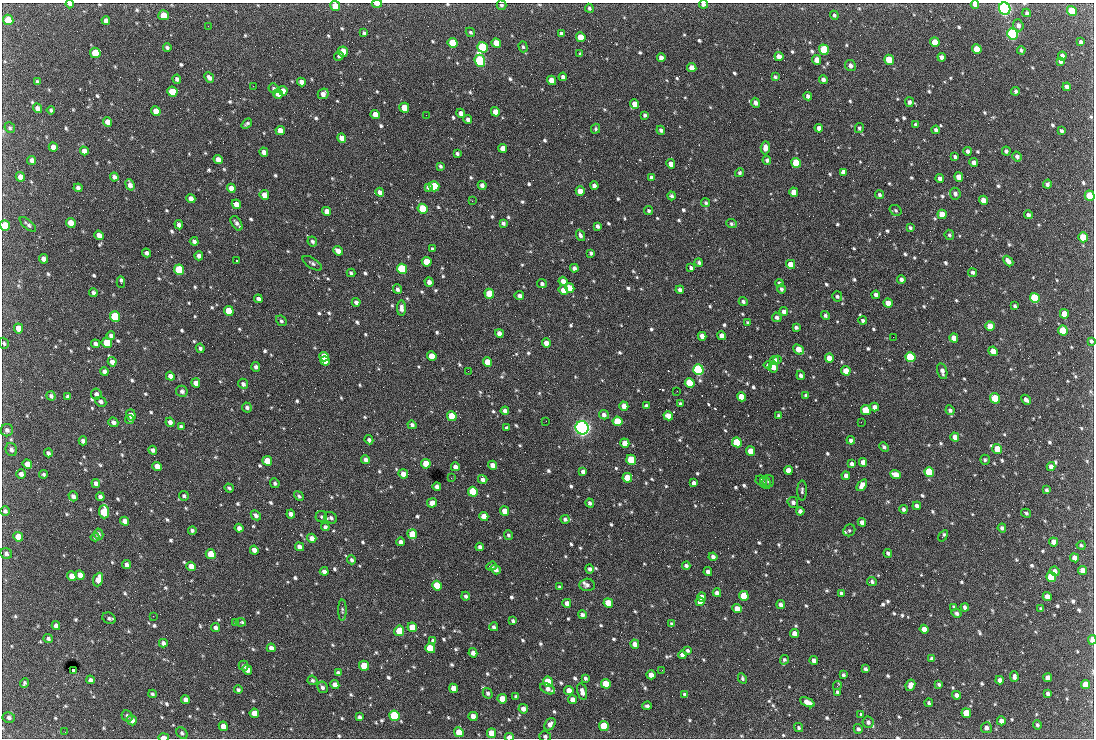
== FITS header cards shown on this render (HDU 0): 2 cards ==
NAXIS1  =                 1092 /fastest changing axis
NAXIS2  =                  736 /next to fastest changing axis

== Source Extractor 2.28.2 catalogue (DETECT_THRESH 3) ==
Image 1092 x 736 px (HDU 0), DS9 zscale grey, 1 PNG px = 1 image px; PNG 1096 x 740 px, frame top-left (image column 1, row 736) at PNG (2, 3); each listed source drawn as its Kron ellipse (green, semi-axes under 4 px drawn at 4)
Background 1950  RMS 41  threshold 122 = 3 sigma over >= 5 px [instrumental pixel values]
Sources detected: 889; of the 889, the 500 brightest by FLUX_AUTO listed and drawn (389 fainter detections omitted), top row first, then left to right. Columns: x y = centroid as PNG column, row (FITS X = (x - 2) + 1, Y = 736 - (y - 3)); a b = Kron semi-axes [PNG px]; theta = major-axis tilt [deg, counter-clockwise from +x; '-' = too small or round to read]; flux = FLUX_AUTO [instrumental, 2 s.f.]
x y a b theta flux
70 4 4 3 - 7.3e+03
377 4 5 3 - 1.8e+04
703 4 4 3 - 9.7e+03
975 4 4 4 - 1.2e+04
501 5 5 4 - 5.4e+03
335 6 5 4 - 5.6e+04
589 8 4 3 - 5.2e+03
1005 9 6 5 - 1.0e+06
1072 11 5 4 - 1.5e+05
1027 13 4 4 - 5.7e+03
164 15 5 5 - 4.7e+04
834 15 4 4 - 5.8e+03
8 20 5 5 - 7.4e+04
106 20 4 4 - 1.1e+04
1018 25 6 5 - 1.0e+04
208 26 2 2 - 4.9e+03
470 32 5 4 - 4.9e+03
364 33 4 3 - 4.9e+03
561 34 4 4 - 9.1e+03
1012 34 5 5 - 7.1e+05
581 37 5 4 - 5.7e+04
935 42 5 4 - 5.5e+04
1081 42 3 3 - 6.0e+03
453 43 5 5 - 1.6e+05
496 43 5 4 - 3.7e+04
167 47 4 3 - 6.2e+03
482 47 5 5 - 2.7e+05
523 47 5 4 - 5.1e+03
977 49 5 4 - 5.6e+04
824 50 5 5 - 2.0e+05
1021 50 4 3 - 5.7e+03
343 52 5 5 - 4.5e+04
95 53 5 5 - 7.7e+04
580 54 3 3 - 5.0e+03
339 56 5 4 - 5.3e+03
779 56 5 4 - 2.0e+04
1062 56 4 4 - 1.1e+04
942 57 4 4 - 1.0e+04
661 58 4 4 - 1.6e+04
817 60 5 4 - 2.6e+04
889 60 5 4 - 9.0e+04
480 61 6 5 - 5.4e+05
1061 61 4 4 - 9.1e+03
850 65 5 5 - 1.1e+04
692 68 5 4 - 3.0e+04
563 77 4 4 - 8.5e+03
775 77 4 3 - 4.9e+03
209 78 6 4 -49 1.1e+04
177 79 4 4 - 8.4e+03
823 79 4 4 - 1.0e+04
552 80 5 4 - 4.1e+04
37 82 4 3 - 4.8e+03
301 82 4 4 - 1.1e+04
253 86 2 2 - 1.9e+04
1067 87 4 4 - 1.1e+04
274 88 5 4 - 5.4e+03
283 91 5 4 - 1.9e+04
1015 91 4 3 - 5.0e+03
172 92 5 5 - 6.1e+04
278 94 5 4 - 1.3e+04
323 94 6 5 - 1.4e+04
808 96 4 4 - 9.0e+03
909 102 5 4 - 9.0e+03
755 103 5 4 - 9.7e+03
635 104 5 4 - 3.0e+04
37 108 5 4 - 1.5e+04
404 108 5 5 - 4.9e+04
51 110 4 3 - 5.4e+03
156 111 5 4 - 3.9e+04
495 112 5 4 - 3.3e+04
461 113 4 4 - 1.2e+04
375 114 5 4 - 2.6e+04
426 115 2 2 - 6.0e+03
645 115 4 3 - 5.8e+03
468 119 4 4 - 1.1e+04
108 122 5 4 - 2.1e+04
247 124 6 3 39 5.4e+03
916 125 4 3 - 6.0e+03
10 128 5 5 - 5.4e+03
819 128 4 4 - 1.5e+04
859 128 5 4 - 5.2e+03
595 129 5 4 - 5.1e+03
661 130 4 4 - 7.3e+03
936 130 4 4 - 8.5e+03
280 131 5 4 - 2.6e+04
1062 131 4 3 - 5.0e+03
342 138 5 4 - 2.2e+04
53 147 4 4 - 1.5e+04
503 148 4 4 - 2.7e+04
765 148 6 4 86 1.6e+04
84 151 4 4 - 1.6e+04
968 151 4 4 - 9.5e+03
1006 151 4 4 - 7.1e+03
264 152 4 4 - 1.3e+04
457 154 4 3 - 5.9e+03
1017 156 5 4 - 7.9e+03
955 157 4 3 - 6.0e+03
32 160 5 4 - 1.2e+04
218 160 5 4 - 2.0e+04
767 160 4 4 - 7.4e+03
796 163 5 4 - 1.4e+05
974 163 4 4 - 1.4e+04
671 164 4 4 - 1.7e+04
440 166 4 3 - 5.2e+03
843 172 4 4 - 1.3e+04
740 173 4 4 - 5.3e+03
20 177 5 4 - 2.0e+04
114 177 4 4 - 1.0e+04
651 177 4 3 - 7.5e+03
959 177 5 4 - 2.4e+04
940 179 4 4 - 1.1e+04
1047 184 4 4 - 7.1e+03
130 185 6 4 -69 1.2e+04
482 185 4 4 - 1.0e+04
434 186 5 5 - 1.5e+05
594 186 4 4 - 1.0e+04
428 187 4 4 - 1.1e+04
78 188 4 3 - 7.9e+03
231 188 4 4 - 1.7e+04
580 191 5 4 - 3.2e+04
380 192 4 4 - 1.2e+04
794 192 5 4 - 3.2e+04
955 194 6 5 - 8.8e+03
264 195 5 4 - 1.8e+04
879 195 4 4 - 6.2e+03
672 196 4 3 - 6.1e+03
1090 196 5 4 - 9.9e+04
191 199 5 4 - 1.7e+04
983 200 5 4 - 2.6e+04
472 201 3 2 - 8.4e+03
706 203 4 4 - 5.3e+03
236 204 5 4 - 2.2e+04
423 209 5 4 - 1.4e+05
895 210 6 5 - 4.8e+03
327 211 5 4 - 2.3e+04
648 211 5 4 - 5.3e+03
942 214 5 4 - 5.4e+04
1028 215 4 3 - 8.0e+03
71 223 5 4 - 3.2e+04
237 223 8 5 -57 1.1e+04
503 223 4 3 - 6.2e+03
28 224 10 4 -42 7.1e+03
731 224 5 4 - 5.3e+03
5 225 5 5 - 9.8e+04
179 225 4 4 - 9.3e+03
598 226 4 3 - 7.5e+03
910 228 4 4 - 5.2e+03
99 235 5 4 - 1.9e+04
580 235 6 4 -70 8.4e+03
949 235 5 4 - 5.1e+03
1083 237 5 4 - 7.6e+04
194 241 4 3 - 8.4e+03
312 242 5 4 - 5.4e+03
432 249 4 3 - 6.0e+03
338 251 5 4 - 2.1e+04
147 253 4 4 - 9.0e+03
591 253 4 3 - 5.6e+03
199 256 4 4 - 1.2e+04
44 259 5 4 - 1.6e+04
236 261 3 2 - 1.1e+05
1008 261 6 4 -47 1.5e+04
427 262 5 4 - 5.4e+04
699 262 4 4 - 6.1e+03
312 263 11 5 -33 7.4e+03
791 264 5 4 - 4.0e+04
574 268 4 4 - 9.6e+03
691 268 4 3 - 7.4e+03
402 269 5 5 - 2.5e+05
179 270 5 5 - 2.0e+05
973 272 4 4 - 6.4e+03
351 273 4 3 - 5.2e+03
901 279 4 4 - 9.6e+03
563 281 4 4 - 1.6e+04
121 282 6 3 -86 1.4e+04
429 282 5 4 - 1.2e+04
779 283 4 3 - 6.0e+03
542 284 5 4 - 6.1e+03
570 288 5 4 - 2.8e+04
397 289 5 4 - 7.5e+03
781 289 5 4 - 6.6e+03
563 290 4 4 - 2.5e+04
680 290 4 4 - 8.8e+03
93 293 4 4 - 8.0e+03
489 294 5 4 - 8.2e+04
876 295 4 4 - 1.1e+04
519 296 5 4 - 9.0e+03
837 296 5 5 - 5.4e+03
1035 298 5 5 - 2.5e+05
258 299 4 4 - 1.1e+04
356 302 4 3 - 8.5e+03
743 302 4 4 - 7.0e+03
888 303 5 4 - 2.6e+04
1015 306 4 3 - 5.4e+03
401 308 7 4 89 1.3e+04
229 311 5 4 - 8.5e+04
784 311 4 4 - 1.1e+04
1064 314 5 4 - 4.2e+04
825 316 4 4 - 6.5e+03
115 317 5 5 - 3.0e+05
777 317 5 4 - 8.0e+03
863 320 4 3 - 6.6e+03
281 321 6 4 -42 5.1e+03
748 323 4 3 - 4.8e+03
990 326 5 4 - 3.4e+04
796 327 4 3 - 5.9e+03
18 328 5 4 - 2.6e+04
1063 330 5 5 - 9.1e+04
499 333 4 4 - 1.7e+04
111 336 4 4 - 8.5e+03
702 336 4 4 - 1.6e+04
721 336 4 4 - 1.5e+04
893 337 2 2 - 1.4e+04
954 338 4 4 - 2.3e+04
1091 341 4 3 - 5.2e+03
4 343 6 5 - 5.0e+03
107 343 5 5 - 1.1e+05
546 343 4 4 - 1.9e+04
95 344 4 4 - 9.5e+03
200 348 5 4 - 5.9e+03
799 349 6 4 -40 3.4e+04
993 351 5 4 - 3.5e+04
432 356 5 4 - 3.7e+04
324 357 5 4 - 6.5e+04
910 357 5 5 - 2.6e+05
829 358 4 4 - 2.3e+04
778 359 3 2 - 1.3e+04
775 360 4 3 - 1.5e+04
325 361 5 4 - 7.0e+04
112 362 4 4 - 1.4e+04
487 362 5 4 - 4.4e+04
768 365 4 4 - 5.9e+03
256 367 5 4 - 6.8e+03
773 367 6 4 -78 2.6e+04
698 370 5 5 - 6.0e+05
468 371 2 2 - 5.9e+03
846 371 5 4 - 3.3e+04
942 371 8 5 -76 1.2e+04
104 372 4 4 - 9.9e+03
801 375 5 4 - 7.7e+03
170 376 5 4 - 1.6e+04
196 383 4 4 - 1.9e+04
690 383 5 4 - 1.6e+05
243 384 5 4 - 8.1e+03
182 391 6 5 - 8.6e+03
677 391 2 2 - 6.0e+03
96 394 5 5 - 9.6e+03
51 396 5 4 - 6.5e+03
68 396 4 3 - 7.1e+03
806 396 4 4 - 1.0e+04
741 397 5 4 - 3.7e+04
995 398 5 5 - 9.6e+04
1026 400 5 4 - 1.1e+04
101 402 6 5 - 9.0e+03
680 404 4 3 - 5.4e+03
624 406 4 4 - 2.3e+04
646 406 4 3 - 7.1e+03
247 407 5 4 - 7.3e+03
874 407 4 4 - 1.2e+04
866 410 5 4 - 9.3e+04
950 410 5 4 - 7.1e+03
505 411 4 4 - 1.1e+04
131 415 6 4 -72 1.3e+04
604 415 5 4 - 8.9e+03
452 416 5 4 - 1.2e+05
668 416 5 4 - 3.2e+04
779 416 4 4 - 9.5e+03
130 419 4 4 - 5.3e+03
546 421 2 2 - 6.5e+03
617 421 5 4 - 1.1e+05
113 422 5 4 - 1.0e+04
170 422 5 4 - 1.1e+04
861 422 2 2 - 7.3e+03
412 425 4 4 - 7.1e+03
181 427 4 4 - 7.2e+03
507 428 4 3 - 7.6e+03
582 428 7 6 - 1.4e+06
7 430 6 6 - 8.9e+03
955 437 4 4 - 2.0e+04
369 440 4 4 - 6.4e+03
851 440 4 4 - 8.4e+03
83 441 4 4 - 9.2e+03
737 442 5 4 - 1.5e+05
625 443 5 4 - 2.9e+04
884 447 5 3 - 6.7e+03
997 449 5 4 - 4.2e+04
11 450 7 5 -75 8.2e+03
153 450 4 4 - 9.2e+03
751 451 5 4 - 3.6e+04
48 453 4 3 - 7.1e+03
365 460 4 4 - 1.0e+04
631 460 5 4 - 1.2e+05
985 460 5 4 - 5.2e+03
267 461 5 4 - 4.2e+04
863 462 4 4 - 1.6e+04
27 464 5 4 - 2.0e+04
426 464 5 4 - 5.8e+04
852 464 4 4 - 1.3e+04
492 465 5 4 - 1.9e+04
157 466 5 4 - 2.5e+04
455 467 4 4 - 1.2e+04
1051 467 4 4 - 1.4e+04
788 470 4 4 - 3.0e+04
583 472 4 4 - 1.0e+04
929 472 5 4 - 1.5e+05
21 474 5 4 - 1.1e+04
44 474 4 4 - 5.0e+03
403 474 5 4 - 1.8e+04
895 474 6 4 -22 2.4e+04
846 476 4 4 - 1.3e+04
451 478 3 2 - 5.4e+03
627 478 5 4 - 8.9e+04
483 479 5 4 - 1.0e+04
761 481 6 5 - 5.9e+03
768 481 6 6 - 5.8e+03
96 483 4 4 - 1.1e+04
275 483 5 4 - 5.3e+03
694 483 4 4 - 1.1e+04
765 483 6 5 - 6.0e+03
862 485 6 4 52 1.6e+04
437 487 4 4 - 1.2e+04
229 488 5 3 - 5.1e+03
1046 490 4 3 - 5.5e+03
802 491 10 5 89 6.4e+03
473 492 5 5 - 1.7e+05
73 496 5 4 - 1.0e+04
184 496 5 4 - 5.4e+03
299 496 5 4 - 5.0e+03
100 497 4 4 - 8.7e+03
793 502 5 5 - 8.8e+03
432 503 5 4 - 1.7e+04
590 503 5 4 - 7.5e+03
917 506 4 4 - 9.6e+03
903 509 4 4 - 7.2e+03
5 511 5 4 - 6.8e+03
505 511 5 4 - 3.1e+04
800 511 4 4 - 9.8e+03
104 512 6 5 - 1.6e+05
1026 513 5 3 - 5.2e+03
291 514 4 4 - 1.2e+04
256 515 5 4 - 7.9e+03
484 516 5 4 - 3.1e+04
321 517 6 5 - 4.8e+03
331 518 6 5 - 8.3e+03
565 519 4 4 - 6.3e+03
125 521 4 4 - 1.4e+04
862 522 4 4 - 1.3e+04
325 527 4 4 - 7.3e+03
239 528 4 4 - 1.2e+04
1002 528 4 4 - 7.5e+03
849 530 6 5 - 5.0e+03
192 531 4 4 - 6.6e+03
99 534 5 4 - 6.2e+03
412 534 5 4 - 4.7e+04
508 535 5 4 - 5.0e+03
943 536 6 3 55 8.0e+03
18 537 5 4 - 4.2e+04
95 537 4 4 - 4.8e+03
312 538 5 4 - 2.0e+04
401 542 4 4 - 1.2e+04
1054 542 4 4 - 1.8e+04
1081 545 4 3 - 4.9e+03
299 547 5 4 - 1.5e+04
480 547 4 4 - 8.9e+03
254 550 4 4 - 1.7e+04
6 553 6 5 - 7.6e+03
888 553 4 4 - 6.5e+03
211 554 5 5 - 8.4e+04
713 557 4 4 - 9.8e+03
1075 558 4 4 - 2.1e+04
351 560 4 4 - 5.9e+03
126 565 4 4 - 1.0e+04
191 566 5 4 - 2.3e+04
492 566 6 4 21 5.2e+03
686 566 4 3 - 7.2e+03
590 569 4 4 - 7.8e+03
496 570 5 4 - 1.2e+04
1083 570 4 4 - 1.8e+04
324 571 4 4 - 1.0e+04
1055 571 5 4 - 1.2e+04
708 572 4 4 - 1.2e+04
80 575 5 4 - 2.3e+04
72 576 5 4 - 2.7e+04
1051 577 5 5 - 1.2e+05
98 579 7 5 70 2.9e+04
872 582 5 4 - 6.3e+03
587 585 7 6 - 8.0e+03
437 586 5 5 - 1.2e+05
559 587 4 3 - 5.0e+03
717 593 4 3 - 9.3e+03
841 593 4 3 - 5.8e+03
466 596 4 4 - 6.7e+03
744 596 5 4 - 6.3e+04
702 597 4 4 - 1.8e+04
1047 597 5 4 - 2.4e+04
700 602 4 4 - 2.1e+04
567 603 4 4 - 1.3e+04
608 603 5 4 - 7.4e+04
781 605 4 4 - 1.1e+04
954 607 4 3 - 6.5e+03
965 607 4 4 - 8.7e+03
737 609 5 4 - 2.3e+04
1041 609 4 3 - 5.5e+03
342 610 10 4 90 5.1e+03
957 613 5 4 - 7.3e+03
582 615 4 4 - 8.9e+03
153 616 2 2 - 1.0e+04
109 618 7 5 -27 6.3e+03
513 621 4 4 - 6.1e+03
236 622 4 3 - 5.7e+03
241 622 5 3 - 9.8e+03
671 624 4 3 - 6.3e+03
56 626 4 4 - 1.2e+04
215 627 4 4 - 8.4e+03
412 627 5 4 - 5.8e+04
494 627 4 4 - 7.2e+03
924 629 4 4 - 1.9e+04
399 631 5 5 - 5.4e+04
795 633 4 4 - 1.9e+04
48 639 4 4 - 5.8e+03
1092 640 5 3 - 2.8e+04
433 641 4 4 - 9.4e+03
163 643 4 4 - 8.6e+03
635 644 4 4 - 1.9e+04
271 648 4 4 - 1.1e+04
430 648 5 4 - 9.6e+04
688 650 4 3 - 5.4e+03
473 653 5 4 - 1.3e+04
682 655 4 4 - 1.1e+04
932 659 4 4 - 1.2e+04
784 660 5 4 - 5.4e+03
814 660 4 4 - 1.0e+04
244 666 5 5 - 5.7e+03
364 666 5 5 - 8.6e+04
865 669 4 3 - 7.4e+03
247 670 5 4 - 2.0e+04
662 670 2 2 - 6.4e+03
73 671 3 3 - 8.3e+03
338 673 4 4 - 8.5e+03
651 675 4 4 - 2.3e+04
843 675 4 3 - 5.4e+03
1014 677 5 4 - 9.7e+03
585 678 4 3 - 5.5e+03
742 678 5 4 - 5.3e+03
1048 678 4 4 - 1.5e+04
90 680 4 4 - 9.4e+03
312 680 5 4 - 6.1e+03
1000 680 4 4 - 1.0e+04
548 682 5 5 - 1.1e+05
24 683 5 3 - 5.1e+03
606 684 5 4 - 5.8e+04
939 684 4 3 - 5.3e+03
335 685 5 4 - 1.8e+04
910 685 6 4 62 1.3e+04
1085 685 5 4 - 2.8e+04
837 686 4 3 - 5.6e+03
322 687 6 5 - 8.2e+03
454 688 5 4 - 2.9e+04
548 689 8 5 -26 1.4e+04
238 690 4 4 - 5.8e+03
569 690 4 4 - 2.1e+04
582 691 8 4 -76 1.5e+04
837 692 4 4 - 5.0e+03
488 693 5 4 - 6.1e+03
152 694 4 4 - 4.9e+03
1048 694 4 4 - 7.4e+03
685 695 4 3 - 7.2e+03
957 695 4 4 - 1.2e+04
516 697 3 3 - 5.2e+03
185 699 4 4 - 1.4e+04
502 699 5 4 - 4.2e+04
573 700 4 4 - 2.1e+04
807 702 8 4 -25 2.2e+04
929 703 4 3 - 5.2e+03
647 706 5 3 - 6.2e+03
523 709 5 4 - 1.4e+04
254 713 5 4 - 3.7e+04
966 713 5 4 - 7.5e+04
860 714 3 3 - 6.6e+03
127 716 6 5 - 7.3e+03
394 716 5 5 - 3.0e+05
473 716 5 4 - 2.0e+04
359 717 4 3 - 7.0e+03
9 718 6 5 - 8.4e+03
132 720 5 4 - 1.4e+04
1001 721 4 4 - 1.6e+04
868 722 6 5 - 7.3e+03
550 724 7 5 53 1.2e+04
1037 725 5 4 - 6.0e+03
223 726 5 4 - 2.8e+04
604 726 5 4 - 8.5e+04
799 728 5 4 - 4.9e+03
986 728 5 5 - 1.1e+04
858 729 5 4 - 6.7e+03
65 732 2 2 - 1.0e+04
459 732 5 4 - 4.8e+04
182 733 6 5 - 5.7e+03
491 733 5 4 - 4.2e+04
545 736 6 5 - 6.7e+03
163 737 5 2 - 2.2e+04
509 737 4 3 - 2.0e+04
At the frame edge (FLAGS 8, measured only in part): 14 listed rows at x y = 70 4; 377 4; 703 4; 975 4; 335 6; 1005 9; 1090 196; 5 225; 1091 341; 4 343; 1092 640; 545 736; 163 737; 509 737
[389 fainter detections neither listed nor drawn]